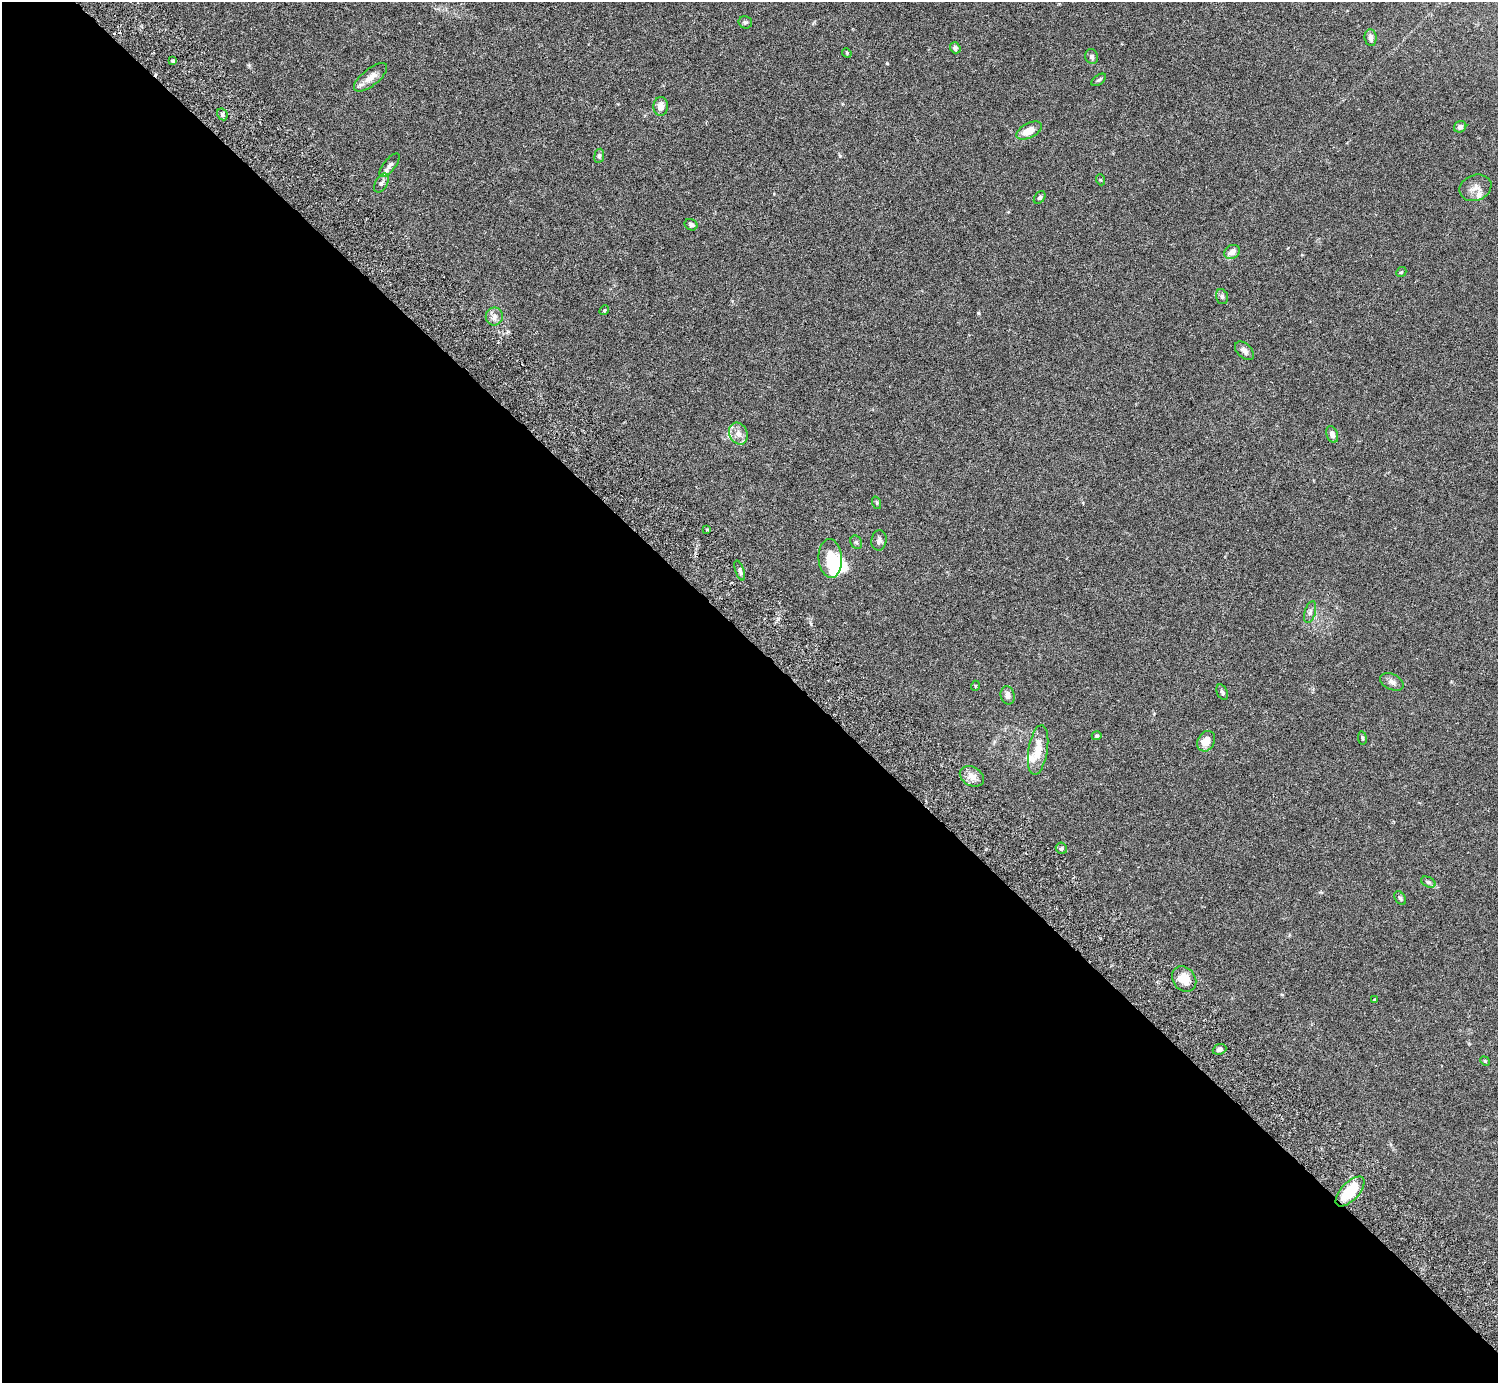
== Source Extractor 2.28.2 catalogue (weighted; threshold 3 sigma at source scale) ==
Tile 9 of 4 x 4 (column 1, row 3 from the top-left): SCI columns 45-1540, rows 1587-2967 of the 6074 x 6074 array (HDU 1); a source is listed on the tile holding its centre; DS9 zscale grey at full resolution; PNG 1500 x 1385 px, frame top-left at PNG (2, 2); each listed source drawn as its Kron ellipse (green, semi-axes under 4 px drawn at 4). Shown black and unused: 54% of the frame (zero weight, under 3 of 6 exposures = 3% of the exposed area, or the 3 px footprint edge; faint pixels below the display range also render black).
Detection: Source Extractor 2.28.2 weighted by HDU 2 'WHT'; one run over the whole footprint, this tile lists its part. Background 0.0222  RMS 0.0021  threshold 0.00877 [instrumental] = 3 sigma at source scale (4.09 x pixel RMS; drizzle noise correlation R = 1.36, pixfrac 0.8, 0.05/0.05 arcsec/px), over >= 5 px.
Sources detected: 56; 2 inside a brighter object's white glare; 1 cosmic-ray / hot-pixel residue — neither listed nor drawn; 2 inside a brighter listed object's ellipse — not listed separately; the other 51 listed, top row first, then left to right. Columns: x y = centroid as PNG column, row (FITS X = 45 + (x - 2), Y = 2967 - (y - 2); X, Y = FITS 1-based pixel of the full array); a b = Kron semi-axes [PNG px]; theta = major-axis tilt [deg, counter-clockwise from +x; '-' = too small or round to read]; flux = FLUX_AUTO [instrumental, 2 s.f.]
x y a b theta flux
745 22 7 6 - 0.4
1371 38 8 6 -83 0.8
955 48 5 5 - 0.47
847 53 5 4 - 0.25
1092 56 8 6 -70 0.49
173 60 3 3 - 0.72
371 77 20 8 39 1.9
1099 80 8 4 37 0.38
661 106 9 7 87 1.4
222 114 6 5 - 0.41
1460 127 6 5 - 0.78
1029 131 14 7 27 2.4
599 156 7 5 81 0.42
390 165 14 6 51 0.88
1101 180 5 3 - 0.22
381 183 10 6 59 0.67
1475 188 16 12 21 1.6
1040 197 7 5 51 0.38
691 225 6 5 - 0.4
1232 252 8 6 32 1.2
1401 272 5 4 - 0.26
1222 297 8 5 -74 0.44
604 310 5 4 - 0.22
494 317 9 8 - 0.94
1244 351 11 7 -43 0.85
738 434 11 9 -63 1.4
1332 434 8 5 -70 0.82
877 503 6 4 -72 0.27
707 529 3 3 - 0.26
879 540 10 7 82 0.71
856 542 7 5 -61 0.38
830 558 19 11 -86 4.4
740 571 10 4 -71 0.53
1310 612 11 5 73 0.61
1392 682 12 8 -25 0.91
975 686 5 3 - 0.16
1222 692 8 5 -66 0.41
1008 695 9 7 -76 0.82
1097 736 5 4 - 0.27
1362 738 7 3 -81 0.24
1206 741 11 8 60 2.3
1038 750 25 9 81 3.5
972 776 13 9 -28 1.7
1061 848 6 5 - 0.38
1428 882 8 5 -25 0.44
1400 898 7 5 -59 0.37
1184 979 14 11 -52 3.3
1375 1000 3 3 - 0.23
1219 1049 7 5 21 0.49
1485 1061 5 4 - 0.2
1350 1191 18 9 47 7.4
Unlisted compact peaks at least as high as the median listed source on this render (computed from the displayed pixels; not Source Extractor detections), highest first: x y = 978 313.